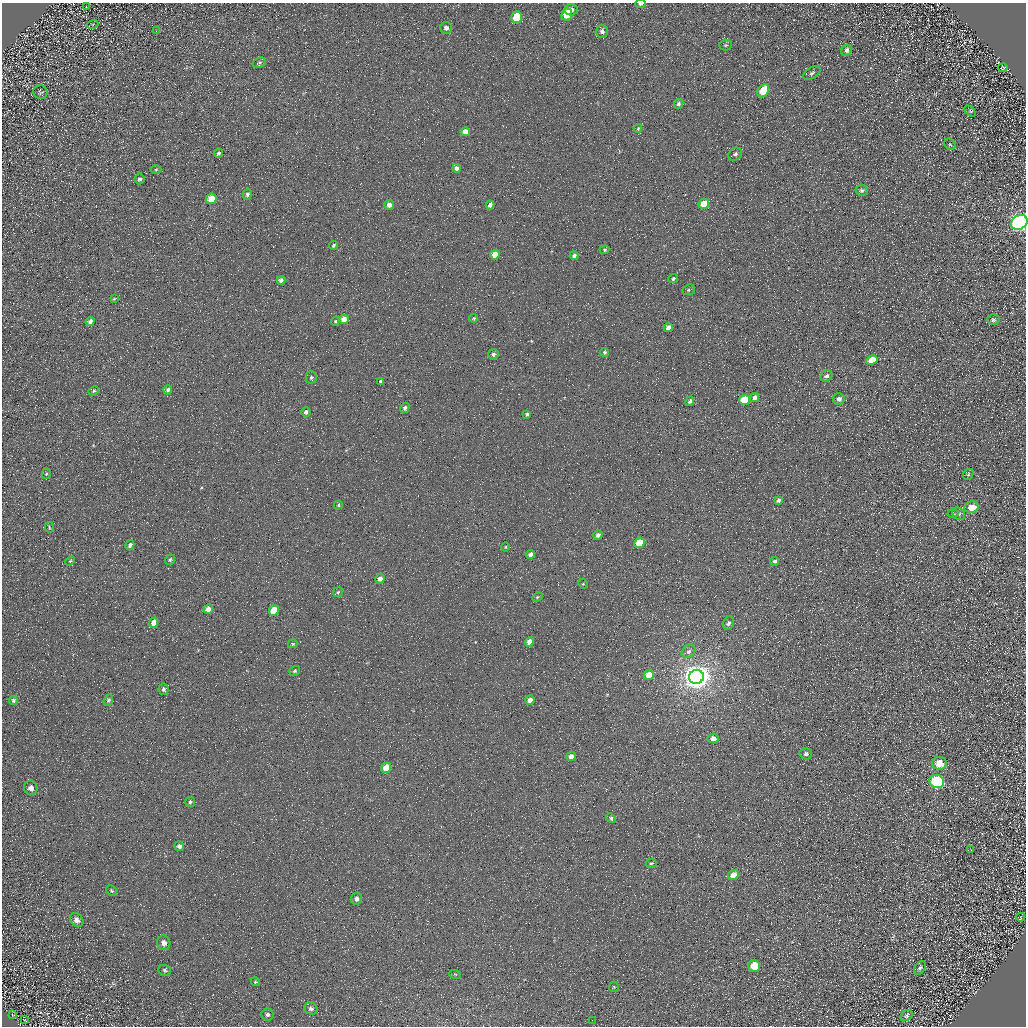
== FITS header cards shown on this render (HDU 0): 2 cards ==
NAXIS1  =                 1024 / Required FITS header
NAXIS2  =                 1024 / Required FITS header

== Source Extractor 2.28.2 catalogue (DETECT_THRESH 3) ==
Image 1024 x 1024 px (HDU 0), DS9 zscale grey, 1 PNG px = 1 image px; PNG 1028 x 1028 px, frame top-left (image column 1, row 1024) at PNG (2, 3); each listed source drawn as its Kron ellipse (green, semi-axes under 4 px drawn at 4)
Background 5.09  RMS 8.7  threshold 26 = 3 sigma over >= 5 px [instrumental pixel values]
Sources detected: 126; all 126 listed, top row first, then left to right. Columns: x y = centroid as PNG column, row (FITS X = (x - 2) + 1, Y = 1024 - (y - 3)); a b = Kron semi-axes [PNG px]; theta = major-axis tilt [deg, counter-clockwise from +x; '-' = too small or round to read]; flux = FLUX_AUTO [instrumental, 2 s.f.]
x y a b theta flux
641 4 5 3 - 2100
86 7 2 2 - 330
571 10 6 5 - 2900
567 15 6 5 - 14000
517 17 6 5 - 19000
93 24 5 4 - 510
446 28 6 6 - 2100
156 31 2 2 - 340
602 31 6 6 - 2200
726 45 6 5 - 1100
847 50 6 5 - 1900
259 63 7 5 26 1100
1003 68 5 4 - 880
812 73 9 5 32 1500
763 91 7 5 56 16000
40 92 7 7 - 1000
678 104 5 4 - 1200
970 111 6 4 -45 700
638 128 4 4 - 510
465 132 4 4 - 5000
950 144 6 5 - 750
218 153 5 4 - 1200
735 154 7 6 - 1500
456 168 4 4 - 2700
156 170 5 3 - 670
140 179 5 5 - 1300
862 190 6 5 - 1400
247 194 6 4 76 1200
211 199 5 5 - 12000
704 204 5 5 - 16000
389 205 5 4 - 4400
490 205 4 4 - 2800
1019 222 8 7 - 350000
333 245 4 3 - 860
605 250 5 4 - 750
495 255 5 4 - 11000
574 255 5 4 - 1800
673 279 5 4 - 1100
281 280 4 4 - 1600
689 290 6 5 - 1100
114 299 3 3 - 460
474 318 4 3 - 720
344 319 5 4 - 7500
993 320 6 5 - 1300
90 321 5 4 - 1900
335 321 4 4 - 660
668 328 4 4 - 3600
605 352 4 4 - 1100
493 354 5 5 - 1600
872 360 6 4 29 12000
826 376 6 5 - 1900
311 377 6 5 - 1100
381 381 4 3 - 1200
168 390 4 4 - 1300
94 391 5 3 - 760
755 397 5 4 - 3300
839 399 6 5 - 2600
745 400 5 5 - 22000
690 401 5 3 - 1300
405 408 5 4 - 1600
306 412 4 4 - 1700
527 414 4 3 - 980
46 474 5 4 - 650
968 474 6 5 - 980
778 500 4 3 - 1500
338 505 4 4 - 760
971 507 7 5 13 7800
953 513 5 3 - 680
959 514 7 5 -46 1100
49 527 5 3 - 570
598 535 5 4 - 2200
640 543 5 5 - 19000
130 545 5 4 - 1600
506 547 4 3 - 460
530 554 4 4 - 2700
170 560 5 4 - 800
70 561 5 3 - 660
775 561 4 3 - 1400
380 579 5 4 - 2700
583 584 5 4 - 530
338 592 5 4 - 810
537 597 5 4 - 830
208 609 5 4 - 5100
274 610 5 5 - 14000
154 623 5 4 - 7000
728 623 7 5 67 1600
530 642 5 4 - 5500
293 644 5 4 - 620
689 651 7 6 - 1900
295 671 5 4 - 930
649 675 5 5 - 11000
696 677 7 7 - 880000
164 689 6 5 - 1100
108 700 6 4 69 1100
530 700 5 4 - 3600
13 701 4 4 - 1100
713 738 5 5 - 3700
806 754 6 5 - 1800
571 757 5 4 - 4600
939 763 7 6 - 8900
386 768 5 4 - 13000
937 782 7 6 - 74000
31 788 7 6 - 3200
190 802 5 5 - 990
611 818 5 4 - 1100
179 846 5 4 - 1900
971 850 3 2 - 520
651 863 5 3 - 570
733 875 5 5 - 7500
111 891 6 5 - 880
356 899 6 5 - 2300
1021 917 4 2 - 320
77 920 7 6 - 3000
164 943 7 6 - 3100
754 966 6 6 - 12000
920 968 7 5 53 1400
165 970 6 5 - 1100
455 974 6 3 -18 570
255 982 4 4 - 630
614 987 5 5 - 700
311 1008 7 6 - 1700
13 1015 3 2 - 380
267 1015 6 6 - 1600
907 1015 7 5 38 1200
24 1020 3 2 - 300
592 1020 2 2 - 330
At the frame edge (FLAGS 8, measured only in part): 2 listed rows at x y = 641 4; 1019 222